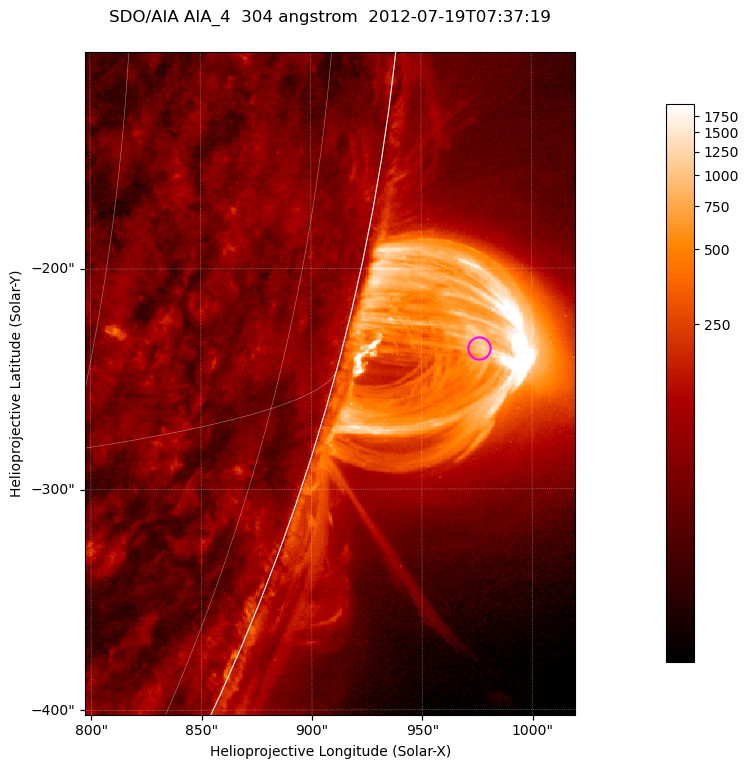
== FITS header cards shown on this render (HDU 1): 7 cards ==
TELESCOP= 'SDO/AIA '           / For AIA: SDO/AIA
INSTRUME= 'AIA_4   '           / For AIA: AIA_ATA1, AIA_ATA2, AIA_ATA3 or AIA_AT
WAVELNTH=                  304 / [angstrom] Wavelength
WAVEUNIT= 'angstrom'           / Wavelength unit: angstrom
DATE-OBS= '2012-07-19T07:37:19.127' / [ISO] Date when observation started; ISO 8
CTYPE1  = 'HPLN-TAN'           / CTYPE1; Typically HPLN
CTYPE2  = 'HPLT-TAN'           / CTYPE2; Typically HPLT

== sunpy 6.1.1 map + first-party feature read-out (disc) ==
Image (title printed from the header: SDO/AIA AIA_4  304 angstrom  2012-07-19T07:37:19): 370 x 500 px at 0.6 arcsec/px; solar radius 944 arcsec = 1573 px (partial field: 1.2% of the solar disc is inside the frame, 49% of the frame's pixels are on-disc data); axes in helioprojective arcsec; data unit not stated in the header (colour bar unlabelled)
Orientation: roll -0.132 deg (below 1 deg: not rotated)
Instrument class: DISC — disc imager (sunpy class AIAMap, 304 A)
Bright regions (active regions / flare kernels): reference = the on-disc median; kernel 3 px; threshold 5 sigma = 121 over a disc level ~61.2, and >= 1.15x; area >= 185 px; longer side >= 4 px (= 2.4 arcsec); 0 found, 0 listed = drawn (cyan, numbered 1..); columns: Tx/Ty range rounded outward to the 2 arcsec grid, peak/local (2 s.f.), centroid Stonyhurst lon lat
Off-limb structures (1.02-1.3 R_sun): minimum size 92 px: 2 found; the strongest spans PA ~250..260 deg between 1.02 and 1.14 R_sun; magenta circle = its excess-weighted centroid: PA ~255 deg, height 1.06 R_sun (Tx ~976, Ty ~-236 arcsec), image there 20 x the reference